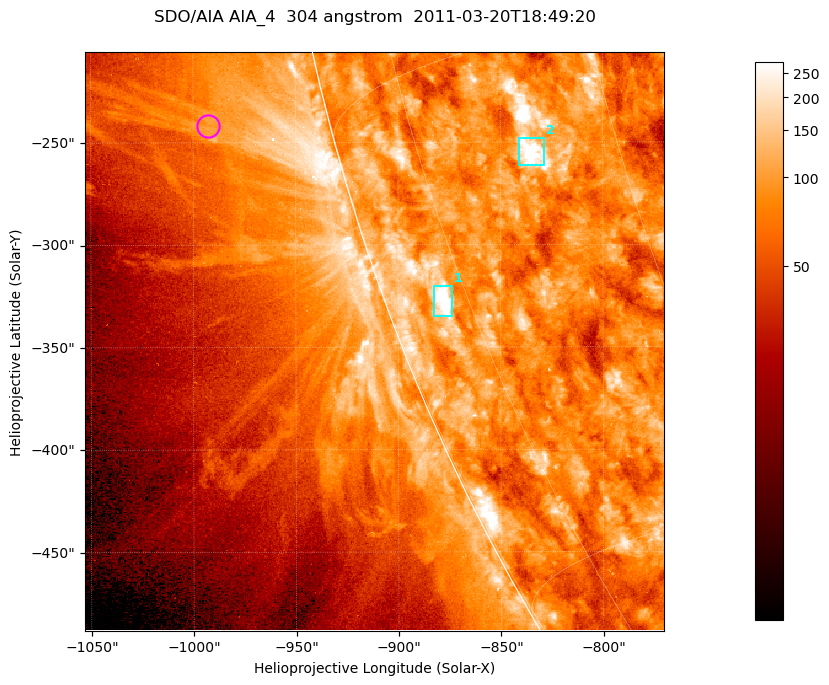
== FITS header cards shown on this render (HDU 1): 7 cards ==
TELESCOP= 'SDO/AIA '           / For AIA: SDO/AIA
INSTRUME= 'AIA_4   '           / For AIA: AIA_ATA1, AIA_ATA2, AIA_ATA3 or AIA_AT
WAVELNTH=                  304 / [angstrom] Wavelength
WAVEUNIT= 'angstrom'           / Wavelength unit: angstrom
DATE-OBS= '2011-03-20T18:49:20.123' / [ISO] Date when observation started; ISO 8
CTYPE1  = 'HPLN-TAN'           / CTYPE1; Typically HPLN
CTYPE2  = 'HPLT-TAN'           / CTYPE2; Typically HPLT

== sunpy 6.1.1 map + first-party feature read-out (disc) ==
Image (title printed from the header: SDO/AIA AIA_4  304 angstrom  2011-03-20T18:49:20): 471 x 471 px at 0.6 arcsec/px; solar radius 964 arcsec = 1606 px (partial field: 1.2% of the solar disc is inside the frame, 44% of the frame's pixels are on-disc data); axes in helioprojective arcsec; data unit not stated in the header (colour bar unlabelled)
Orientation: roll -0.132 deg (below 1 deg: not rotated)
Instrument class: DISC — disc imager (sunpy class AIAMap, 304 A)
Bright regions (active regions / flare kernels): reference = the on-disc median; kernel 5 px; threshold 5 sigma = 145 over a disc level ~84.4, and >= 1.15x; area >= 221 px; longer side >= 6 px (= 3.6 arcsec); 2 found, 2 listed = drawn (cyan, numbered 1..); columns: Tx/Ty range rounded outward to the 2 arcsec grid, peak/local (2 s.f.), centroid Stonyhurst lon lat
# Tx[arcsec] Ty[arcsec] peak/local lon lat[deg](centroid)
1 -884..-874 -336..-320 5.5 -78 -21
2 -842..-828 -262..-248 4.7 -66 -18
Off-limb structures (1.02-1.3 R_sun): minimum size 110 px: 7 found; the strongest spans PA ~100..105 deg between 1.02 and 1.12 R_sun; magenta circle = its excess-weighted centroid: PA ~105 deg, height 1.06 R_sun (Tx ~-992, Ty ~-242 arcsec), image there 1.9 x the reference